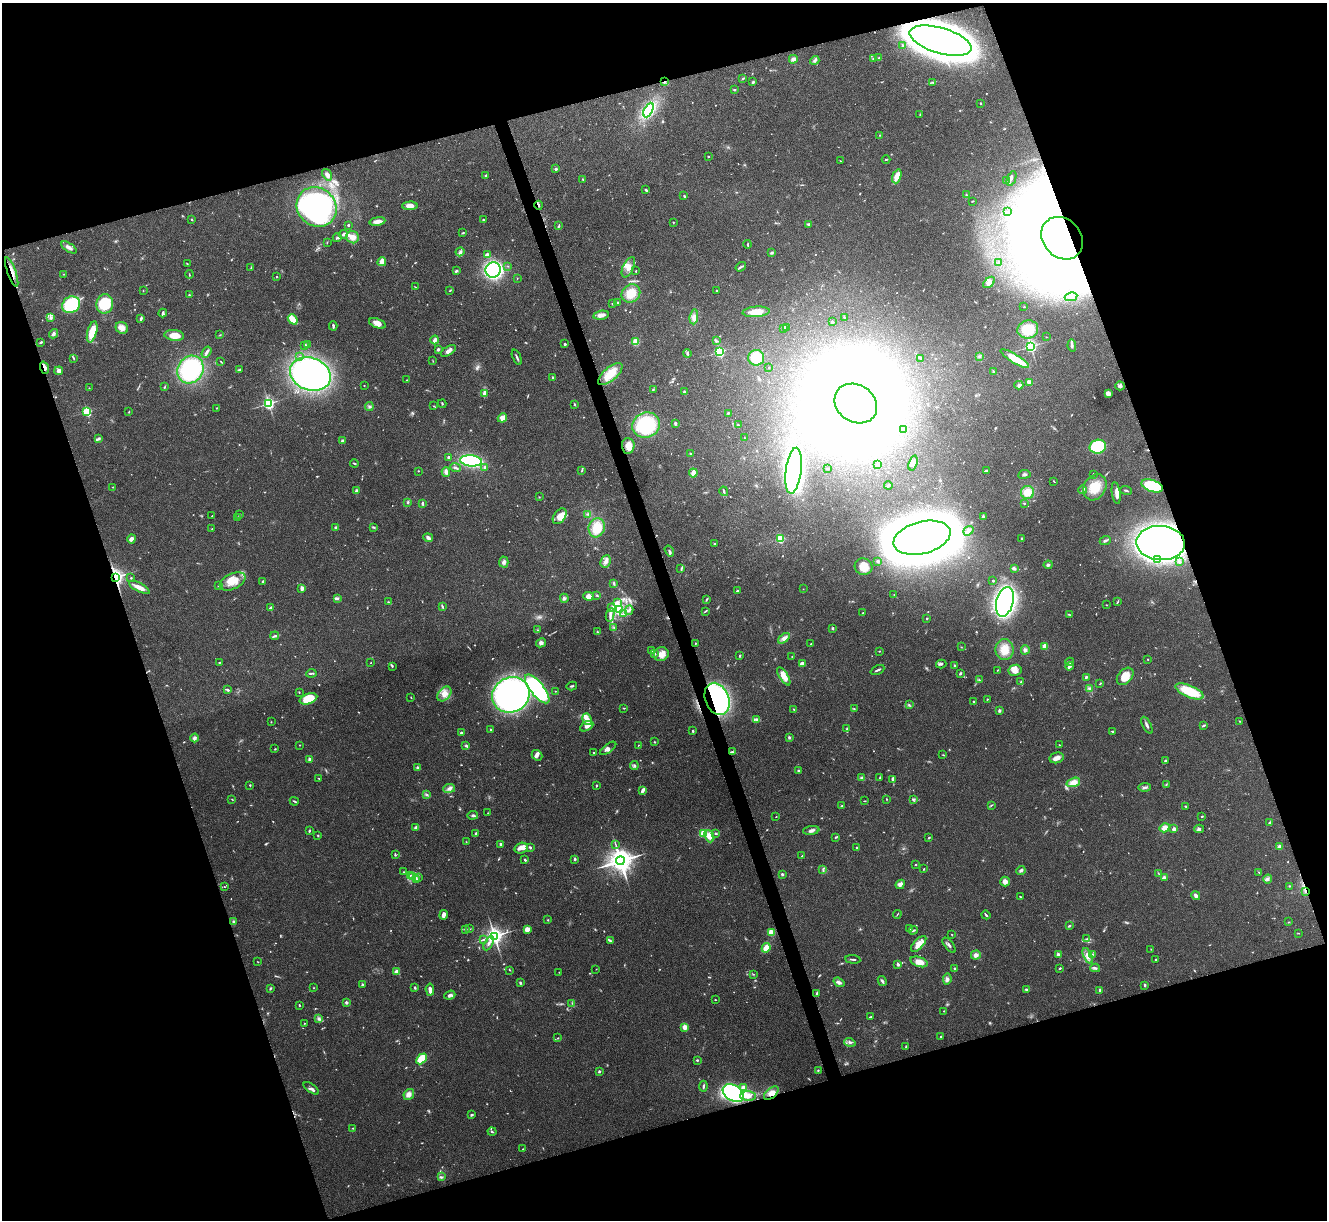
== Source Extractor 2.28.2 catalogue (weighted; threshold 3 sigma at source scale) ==
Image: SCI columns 2-5299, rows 147-5015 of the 5300 x 5287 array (HDU 1 of 3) = the unmasked area's bounding box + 8 px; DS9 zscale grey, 4 x 4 block average (1 PNG px = mean of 4 x 4 image px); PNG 1329 x 1222 px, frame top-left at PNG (2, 3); each listed source drawn as its Kron ellipse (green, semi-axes under 4 px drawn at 4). Shown black and unused: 37% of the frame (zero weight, under 3 of 4 exposures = <1% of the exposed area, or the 3 px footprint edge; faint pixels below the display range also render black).
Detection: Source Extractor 2.28.2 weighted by HDU 2 'WHT'. Background 0.0571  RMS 0.0056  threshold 0.0253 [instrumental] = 3 sigma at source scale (4.5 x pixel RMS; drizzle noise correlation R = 1.50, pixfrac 1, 0.05/0.05 arcsec/px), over >= 5 px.
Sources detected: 876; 17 too faint to see at this stretch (4 x 4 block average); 19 inside a brighter object's white glare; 9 cosmic-ray / hot-pixel residue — neither listed nor drawn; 11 coinciding with a brighter row at this scale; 49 inside a brighter listed object's ellipse — not listed separately; of the other 771, all 500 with FLUX_AUTO >= 1.54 (the completeness limit of this list) listed and drawn (271 fainter detections not listed), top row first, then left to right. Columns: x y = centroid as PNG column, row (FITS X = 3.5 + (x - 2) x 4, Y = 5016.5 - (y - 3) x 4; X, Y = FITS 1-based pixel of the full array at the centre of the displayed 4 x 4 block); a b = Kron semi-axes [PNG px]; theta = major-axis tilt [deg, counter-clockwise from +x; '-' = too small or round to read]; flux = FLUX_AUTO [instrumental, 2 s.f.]
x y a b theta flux
941 41 32 12 -16 6700
902 45 3 2 - 3.6
879 58 2 2 - 3
793 59 4 4 - 12
873 59 3 2 - 4.8
815 60 5 3 - 7.2
743 78 3 2 - 3
664 82 4 2 - 2.9
753 82 3 3 - 5.4
933 82 2 2 - 2.1
735 89 3 2 - 2.9
981 103 2 2 - 2.3
648 110 8 3 63 27
920 114 2 2 - 2
880 135 2 2 - 1.9
708 156 2 2 - 9.8
886 159 4 2 - 2.7
841 161 3 2 - 2
556 169 3 2 - 5.7
327 175 6 3 -55 16
486 175 3 2 - 6.2
897 176 7 4 70 36
1011 178 8 2 69 6.7
583 179 2 2 - 2
1006 180 3 2 - 1.7
646 190 4 2 - 4.9
966 195 2 2 - 2.3
684 196 3 2 - 2.7
972 201 3 2 - 2
539 205 4 2 - 8.7
410 206 7 4 3 26
317 207 21 19 -44 920
1008 212 3 2 - 3.4
192 220 3 2 - 2.9
483 220 3 2 - 4.4
377 221 8 3 9 24
673 222 2 2 - 1.7
808 224 3 2 - 5.4
348 225 2 2 - 13
559 226 3 2 - 3.7
463 233 3 2 - 3.5
343 234 4 3 - 7.1
353 237 6 6 - 19
337 238 5 2 - 5.6
1062 238 23 19 -47 7800
327 242 3 2 - 1.8
748 244 4 2 - 3.4
69 247 9 3 -33 14
460 252 4 3 - 9.3
772 253 3 2 - 4.7
487 255 3 3 - 16
382 262 4 3 - 34
999 262 2 2 - 9.9
187 264 3 2 - 3
508 266 2 2 - 1.8
251 267 4 2 - 3
628 267 11 5 65 27
741 267 5 2 - 5.1
493 270 8 7 - 760
456 271 3 3 - 4.9
636 271 2 2 - 2.6
12 272 15 2 -70 24
63 274 2 2 - 2
189 274 4 2 - 2.7
277 277 2 2 - 2.3
517 278 2 2 - 1.9
989 282 7 4 45 17
415 287 3 2 - 1.6
143 291 2 2 - 1.6
450 291 3 2 - 2.3
717 291 2 2 - 1.8
631 293 10 8 41 59
189 295 2 2 - 6
1071 297 6 3 11 8.4
618 302 3 2 - 5.4
105 304 9 8 - 170
613 304 3 2 - 2.8
71 305 9 8 - 360
1024 307 2 2 - 2.2
756 312 13 5 4 47
163 313 4 2 - 7.6
601 315 8 3 10 23
50 317 3 3 - 5.7
694 317 7 3 84 14
141 318 3 2 - 7.3
844 318 2 2 - 1.8
293 319 5 3 - 75
832 322 3 2 - 4.6
377 323 9 4 -20 25
333 326 4 2 - 5.3
786 327 2 2 - 2.9
122 328 6 5 - 24
784 328 4 2 - 3
1028 329 10 9 - 85
92 332 11 4 75 59
53 334 5 3 - 9.4
174 335 10 5 -6 42
220 335 3 2 - 1.9
1046 337 2 2 - 1.7
435 340 4 3 - 13
717 341 3 2 - 2.7
41 342 3 2 - 3.3
636 342 4 3 - 39
565 344 2 2 - 9.5
305 345 2 2 - 3.4
307 345 3 2 - 6.1
1031 346 2 2 - 770
1072 346 6 3 -80 8.9
438 349 3 3 - 5.5
448 351 8 4 33 15
207 352 6 3 57 9.5
719 352 2 2 - 500
687 354 4 2 - 7.4
979 356 2 2 - 2.7
300 357 2 2 - 2
517 357 8 2 -67 6.8
73 358 4 2 - 3.5
756 358 8 8 - 87
920 358 3 2 - 4.2
1015 359 16 4 -31 71
221 361 2 2 - 1.9
433 361 2 2 - 1.6
769 367 2 2 - 1.7
44 368 6 2 -71 16
190 369 14 12 55 340
239 370 3 2 - 2.8
59 371 4 3 - 12
993 372 2 2 - 2.2
310 374 21 16 -20 1200
610 374 15 6 41 64
553 378 3 2 - 2.7
407 380 2 2 - 2
1029 382 3 2 - 18
1019 385 4 3 - 6.4
364 386 2 2 - 3.8
1120 386 5 4 - 8.3
164 387 4 2 - 2.8
89 388 2 2 - 1.6
653 389 3 2 - 2.6
685 392 2 2 - 34
1108 393 3 2 - 30
485 394 3 2 - 38
268 403 2 2 - 860
856 403 22 18 -34 7500
442 404 4 2 - 2.7
574 404 3 2 - 3.1
369 406 4 3 - 5.4
434 406 2 2 - 2.2
216 408 2 2 - 1.7
87 412 2 2 - 340
129 412 2 2 - 2.1
728 413 2 2 - 3
502 418 5 4 - 30
675 423 3 2 - 7.5
646 425 14 12 17 230
738 425 2 2 - 2.2
903 430 3 2 - 2.2
99 438 4 3 - 6
744 438 3 2 - 1.5
342 441 4 3 - 5.5
628 446 8 6 -86 35
1098 447 8 7 - 240
691 454 2 2 - 1.7
448 457 2 2 - 17
471 461 11 5 -4 380
354 463 4 2 - 2.8
913 463 7 3 72 12
878 465 3 2 - 3.6
484 467 3 3 - 4.6
455 468 5 2 - 8.4
828 469 3 2 - 1.9
987 470 4 2 - 4
418 471 2 2 - 1.7
582 471 3 2 - 3.1
794 471 23 7 83 1300
446 472 4 3 - 12
693 473 4 3 - 22
1024 474 6 3 9 6.3
1093 474 2 2 - 2.4
1054 481 3 2 - 2
888 485 4 2 - 8.8
1152 486 11 5 -19 210
113 487 2 2 - 2.1
1095 487 14 11 60 68
1083 490 4 2 - 5.8
1126 490 6 2 -19 3.9
356 491 3 3 - 7.6
724 491 5 2 - 5.2
1027 492 6 6 - 39
1116 493 11 3 -82 19
539 497 2 2 - 1.7
408 502 3 2 - 4.7
422 503 3 2 - 6.4
1024 503 2 2 - 2.5
588 514 2 2 - 2.6
240 515 2 2 - 2.5
212 516 2 2 - 1.6
560 516 9 5 53 30
983 516 3 2 - 7
238 517 3 2 - 2.7
335 527 3 2 - 5.4
373 527 4 2 - 3.5
212 528 2 2 - 1.8
597 528 9 8 - 76
968 531 5 3 - 13
428 538 5 4 - 11
922 538 29 16 14 7900
131 539 4 3 - 15
780 539 2 2 - 230
1022 539 3 2 - 2.9
1105 540 6 2 24 6.1
1161 543 24 17 -4 1600
715 544 2 2 - 1.7
669 551 6 2 -56 5.7
1158 560 3 2 - 3.9
606 561 6 5 - 16
878 561 3 2 - 6
504 562 5 4 - 10
1179 562 2 2 - 1.7
1048 565 4 3 - 5.8
864 567 9 8 - 39
1014 568 3 3 - 10
681 569 3 2 - 3.2
115 577 2 2 - 1700
131 578 2 2 - 2.3
233 581 14 8 26 48
263 581 2 2 - 6.4
993 581 2 2 - 4.2
614 583 3 2 - 4
218 586 2 2 - 2.1
139 587 11 4 -28 27
302 588 3 2 - 13
803 589 2 2 - 1.8
737 591 2 2 - 3.8
894 594 2 2 - 1.6
597 595 3 2 - 3.7
588 596 5 3 - 26
337 598 4 3 - 5.6
564 598 4 4 - 7.7
706 599 3 2 - 2.6
388 602 4 2 - 3.5
617 602 4 3 - 8.1
1005 602 15 8 75 1000
1117 602 4 2 - 3.3
1106 605 2 2 - 1.6
442 606 4 2 - 5.5
612 607 4 2 - 6
271 608 4 2 - 7.1
620 609 3 3 - 66
629 610 5 2 - 6.6
705 611 3 2 - 1.9
863 613 3 2 - 2.8
623 614 3 2 - 4.4
1069 614 4 2 - 2.3
610 615 7 3 78 12
926 619 3 2 - 2.8
614 627 3 2 - 3.5
833 628 2 2 - 16
537 630 3 2 - 2.8
597 632 2 2 - 2.9
275 636 4 2 - 5.7
784 638 7 3 38 12
541 643 5 4 - 10
695 643 2 2 - 2.1
811 644 3 2 - 2.7
1045 646 2 2 - 90
961 647 2 2 - 1.8
652 650 3 2 - 2.5
1004 650 10 9 - 45
1025 650 4 3 - 7.3
879 651 2 2 - 2.1
654 654 3 2 - 6.1
661 654 7 6 - 26
740 656 3 2 - 4.6
792 657 2 2 - 2.1
1148 659 2 2 - 1.6
219 662 2 2 - 2.8
1070 662 4 2 - 6
371 663 2 2 - 2.3
802 663 4 2 - 13
941 664 5 3 - 5.9
955 665 2 2 - 2.7
392 666 3 3 - 3.8
1070 666 4 2 - 9
877 670 7 2 25 5.9
998 670 3 2 - 2.3
1015 670 6 5 - 17
311 673 5 2 - 4.4
960 673 3 2 - 4.6
784 676 10 4 -57 36
1125 676 10 7 47 40
1086 677 3 2 - 5.6
979 680 3 2 - 3.1
1021 682 2 2 - 2.6
1100 684 3 2 - 2.6
572 686 5 2 - 4.7
1089 688 3 3 - 5
537 689 17 6 -51 420
228 690 3 2 - 5.1
555 691 2 2 - 2
1190 691 15 6 -23 120
299 692 2 2 - 1.9
444 694 8 6 49 27
511 695 19 17 29 920
411 697 2 2 - 2
308 699 9 5 19 84
717 699 17 11 -69 1000
987 699 2 2 - 3.1
973 702 3 2 - 2.7
909 705 3 2 - 4
624 708 3 2 - 2.3
794 709 4 2 - 3.1
854 709 3 2 - 2.2
999 711 2 2 - 29
587 719 6 4 -61 33
756 720 3 2 - 3.6
1239 721 2 2 - 1.7
271 722 2 2 - 1.6
1147 725 9 2 -62 8.9
1203 725 3 2 - 5.8
587 726 7 4 28 14
490 729 2 2 - 5.6
847 729 4 2 - 6.1
693 731 3 2 - 3.1
1113 731 3 2 - 4
461 733 4 2 - 3.5
789 737 3 3 - 4.9
195 738 4 3 - 13
655 742 3 2 - 1.9
299 745 2 2 - 1.6
466 745 3 3 - 4.1
638 745 2 2 - 1.8
1059 745 2 2 - 2.2
608 748 9 4 36 12
275 749 2 2 - 2.5
732 752 4 2 - 3.2
593 753 2 2 - 6.3
537 755 6 5 - 12
943 755 2 2 - 1.7
1057 758 7 5 15 15
309 759 2 2 - 28
1165 761 3 2 - 3.8
634 766 4 2 - 5.6
418 768 2 2 - 32
799 771 3 3 - 8.5
319 778 2 2 - 1.6
862 778 3 2 - 3.9
880 778 3 2 - 5.9
892 779 2 2 - 9.2
1073 782 7 4 17 28
1166 784 3 2 - 1.8
250 785 2 2 - 3.8
596 786 2 2 - 3.3
1145 787 6 3 7 7.3
449 788 6 4 9 11
643 790 4 2 - 16
427 794 3 2 - 2.8
232 799 2 2 - 2
886 799 2 2 - 1.9
913 799 4 3 - 4.4
294 801 5 2 - 4.4
864 801 3 2 - 1.9
991 805 3 2 - 2.1
841 806 3 2 - 2.8
1186 806 3 2 - 4.1
488 813 2 2 - 2.1
473 815 5 3 - 5.9
1202 816 2 2 - 3.2
776 817 2 2 - 1.6
1269 823 4 2 - 3.2
416 827 3 2 - 10
1165 828 5 4 - 23
1174 829 2 2 - 46
1199 829 5 3 - 8.3
811 830 8 3 7 10
309 831 2 2 - 4.9
476 833 2 2 - 5.2
703 833 2 2 - 150
716 833 3 2 - 3.6
318 836 3 2 - 2.6
709 836 6 5 - 35
836 837 4 2 - 3
929 838 2 2 - 3.7
466 842 2 2 - 1.8
501 844 2 2 - 18
615 844 2 2 - 1.7
530 847 2 2 - 6.4
1280 847 4 3 - 12
521 848 7 5 19 18
857 848 2 2 - 5.4
395 855 3 2 - 3.8
802 856 2 2 - 1.7
575 859 3 2 - 5.5
525 860 2 2 - 5
620 861 4 4 - 4700
916 865 2 2 - 2
924 869 2 2 - 2.6
823 870 2 2 - 1.7
1021 870 5 3 - 7.3
403 872 2 2 - 2.3
1259 872 2 2 - 1.6
782 874 2 2 - 10
1159 874 3 2 - 1.9
410 875 4 2 - 4.3
412 877 4 2 - 6.3
1164 877 4 3 - 6.1
419 878 3 2 - 3.5
1268 879 4 3 - 7.1
416 880 3 2 - 3.2
1005 882 5 4 - 20
900 884 5 3 - 17
1289 886 2 2 - 2.4
224 887 2 2 - 1.5
1305 891 2 2 - 13
1196 895 5 3 - 10
1020 897 2 2 - 2.5
897 914 4 2 - 2.3
444 915 5 2 - 17
986 915 4 2 - 5.1
548 920 2 2 - 2.1
234 922 3 2 - 7.6
1288 922 2 2 - 2
1069 926 3 2 - 4.8
910 928 3 2 - 2.2
466 929 2 2 - 2
470 929 4 2 - 2.1
527 929 4 3 - 21
913 930 4 2 - 4.6
771 932 2 2 - 140
1299 933 2 2 - 2.1
952 935 3 2 - 1.8
494 936 3 3 - 1900
483 939 3 2 - 2.2
1087 939 4 2 - 4.3
610 941 3 2 - 3.7
489 943 8 2 62 9.1
919 944 10 5 47 26
949 945 9 2 -51 7.3
766 948 5 3 - 39
1151 949 2 2 - 2.1
1093 954 2 2 - 2.7
976 955 5 4 - 17
1058 955 3 3 - 9.9
1088 956 8 4 -65 21
853 959 7 2 -7 5.3
1156 960 2 2 - 14
258 962 3 2 - 1.8
919 962 9 4 -19 34
898 965 2 2 - 24
1060 968 3 2 - 3.2
1095 968 5 3 - 6.7
596 969 2 2 - 1.7
955 969 2 2 - 24
510 970 2 2 - 1.6
396 972 4 4 - 14
559 972 2 2 - 1.6
753 974 2 2 - 2.1
947 979 5 4 - 12
882 981 5 3 - 6.3
839 982 6 3 -36 8.8
520 983 3 2 - 4.7
362 985 3 2 - 5.1
1145 985 2 2 - 15
415 987 3 2 - 4.7
270 988 3 2 - 3.8
314 988 2 2 - 2.1
430 990 6 2 -85 24
1026 990 4 2 - 3.8
1099 990 3 2 - 5.3
817 993 4 2 - 4.9
450 995 5 3 - 11
715 1000 2 2 - 2.2
346 1002 2 2 - 20
572 1003 2 2 - 1.7
299 1005 2 2 - 3.7
944 1011 2 2 - 1.6
870 1017 3 2 - 3.3
319 1019 4 3 - 6.8
304 1023 2 2 - 1.9
685 1027 2 2 - 94
941 1037 3 3 - 3.4
558 1038 3 2 - 2
850 1042 6 3 -17 8.6
906 1047 3 2 - 2.2
421 1059 6 4 47 110
697 1060 2 2 - 5.4
818 1070 3 2 - 2.8
599 1072 2 2 - 20
703 1086 5 2 - 5.5
744 1087 3 3 - 16
311 1088 9 3 -36 10
733 1093 11 7 -31 690
771 1093 8 5 40 27
409 1094 6 5 - 17
748 1096 8 5 -4 19
471 1115 4 2 - 3.7
353 1128 2 2 - 1.9
492 1132 4 2 - 4.9
523 1149 2 2 - 2.2
441 1177 4 3 - 4.8
Overlapping masked pixels (flux is a lower limit): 11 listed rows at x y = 664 82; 539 205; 1062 238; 12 272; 44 368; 1152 486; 1161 543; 115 577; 717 699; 1305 891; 771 1093
Diffuse or blended objects may show on this block-average render without a row.